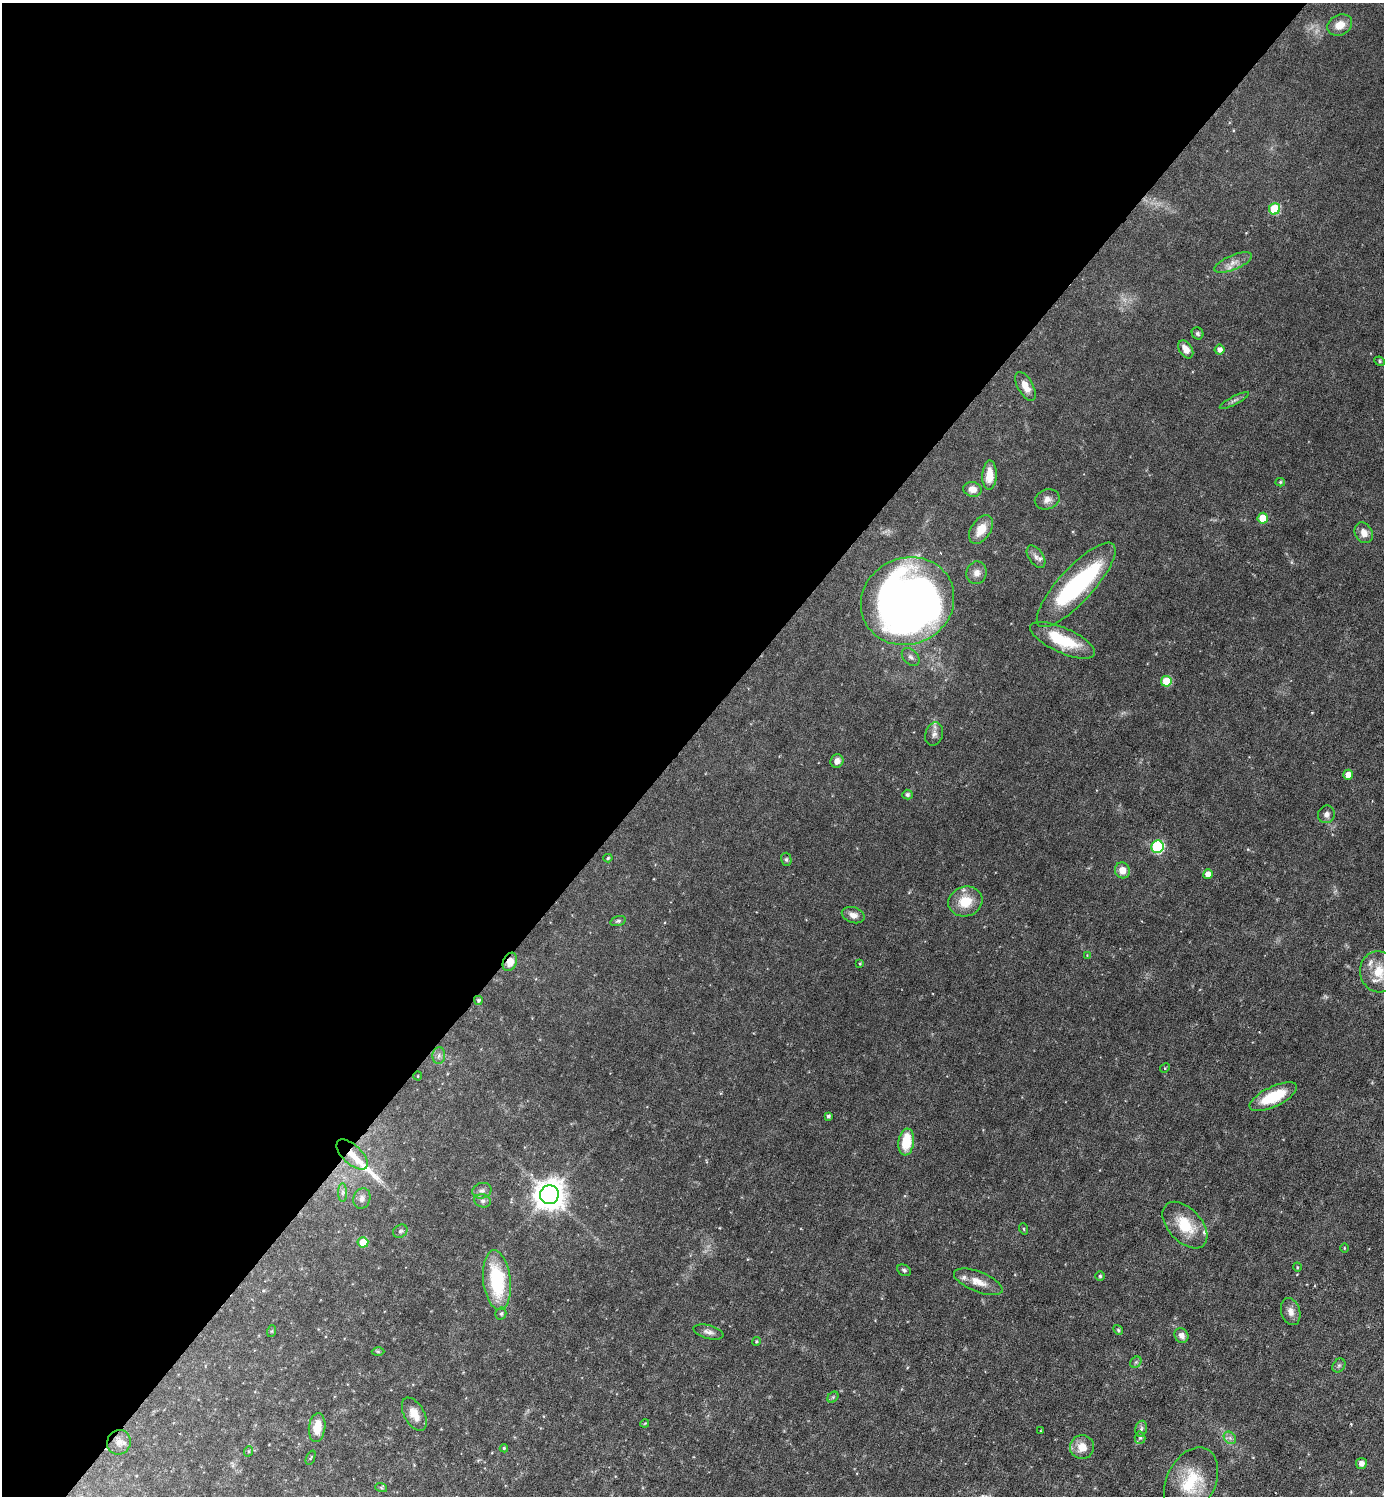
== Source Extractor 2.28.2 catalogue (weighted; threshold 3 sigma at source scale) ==
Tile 5 of 4 x 4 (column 1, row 2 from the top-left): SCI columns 299-1680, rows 2991-4484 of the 5980 x 5979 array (HDU 1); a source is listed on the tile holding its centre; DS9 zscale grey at full resolution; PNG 1386 x 1498 px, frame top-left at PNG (2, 3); each listed source drawn as its Kron ellipse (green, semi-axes under 4 px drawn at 4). Shown black and unused: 49% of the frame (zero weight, under 3 of 6 exposures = <1% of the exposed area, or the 3 px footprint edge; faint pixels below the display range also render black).
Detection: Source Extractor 2.28.2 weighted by HDU 2 'WHT'; one run over the whole footprint, this tile lists its part. Background 0.0451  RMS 0.005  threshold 0.0203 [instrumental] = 3 sigma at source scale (4.09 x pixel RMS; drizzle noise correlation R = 1.36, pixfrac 0.8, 0.05/0.05 arcsec/px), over >= 5 px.
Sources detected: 94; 1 inside a brighter object's white glare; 1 long thin detection or spike segment (spike, bleed or trail) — neither listed nor drawn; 3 inside a brighter listed object's ellipse — not listed separately; the other 89 listed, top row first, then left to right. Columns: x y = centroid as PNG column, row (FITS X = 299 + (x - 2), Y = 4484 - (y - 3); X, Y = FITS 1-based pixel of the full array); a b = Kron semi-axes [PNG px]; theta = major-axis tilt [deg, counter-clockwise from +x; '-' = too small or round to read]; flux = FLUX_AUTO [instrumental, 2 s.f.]
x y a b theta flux
1340 25 13 10 27 5.1
1275 209 6 5 - 21
1233 263 20 7 22 3.8
1198 333 6 5 - 0.95
1186 349 10 6 -57 3.6
1219 350 5 5 - 2.3
1380 361 5 4 - 0.63
1025 386 16 7 -61 4.6
1234 400 16 3 28 1.3
989 475 14 7 87 6.5
1280 482 5 4 - 0.64
972 489 9 7 -12 3.8
1047 499 12 9 20 3.1
1263 518 5 5 - 10
981 529 16 9 56 6.8
1364 533 11 8 -61 3.8
1036 557 12 7 -55 2.3
976 573 11 10 - 2.8
1076 585 55 17 47 61
908 601 47 43 27 390
1063 640 35 12 -24 19
911 657 10 7 -47 1.6
1166 681 5 5 - 15
934 734 12 8 73 2.4
837 761 7 6 - 2.8
1348 775 5 5 - 5
907 795 5 5 - 1.1
1326 814 9 8 - 2
1157 847 6 6 - 46
608 858 5 4 - 0.59
786 859 7 5 -76 0.88
1122 870 8 7 - 4.7
1208 874 5 5 - 4.4
965 901 17 15 17 11
853 915 11 8 -17 3
618 921 8 5 15 0.9
1087 955 4 4 - 0.33
510 962 9 7 68 4.2
860 964 4 3 - 0.5
1379 972 20 18 -79 11
478 1000 4 4 - 0.88
439 1055 8 6 88 1.7
1165 1068 5 4 - 0.47
418 1076 4 4 - 0.45
1273 1097 26 10 26 18
828 1116 3 3 - 0.86
906 1142 13 7 82 13
352 1155 19 9 -43 5.2
482 1191 10 7 13 1.8
342 1193 9 4 89 1.2
549 1195 9 9 - 710
362 1198 10 8 71 2
483 1201 8 6 -14 1.4
1185 1225 28 16 -47 15
1024 1229 6 3 -71 0.49
400 1231 7 6 - 1.1
363 1242 5 5 - 10
1344 1248 5 3 - 0.38
1297 1267 5 3 - 0.43
904 1270 7 5 -27 0.96
1100 1276 5 5 - 0.66
497 1280 30 13 -83 32
978 1282 26 10 -21 6
1291 1311 14 9 -73 3.2
501 1314 6 5 - 0.97
1118 1330 5 4 - 0.68
272 1331 6 4 71 0.52
708 1332 15 6 -15 2.2
1181 1336 8 6 -57 2.6
756 1341 4 4 - 0.59
378 1352 6 4 -2 0.6
1136 1362 6 5 - 0.83
1339 1365 7 6 - 1
833 1397 6 5 - 0.74
414 1414 18 10 -61 5.5
645 1423 4 3 - 0.35
317 1427 14 8 83 7.6
1141 1429 8 6 74 1.1
1041 1431 3 3 - 0.39
1140 1438 6 5 - 0.83
1230 1438 7 5 -45 1.3
119 1442 12 11 - 3.5
1082 1447 12 12 - 6
504 1448 4 4 - 0.59
249 1451 5 3 - 0.41
311 1458 8 2 68 0.4
1361 1463 5 5 - 2.1
1191 1481 36 24 63 21
381 1487 6 4 -20 0.59
Overlapping masked pixels (flux is a lower limit): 3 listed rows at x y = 510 962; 478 1000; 352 1155
Isophote crosses this tile's border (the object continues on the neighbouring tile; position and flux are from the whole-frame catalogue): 1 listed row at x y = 1379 972